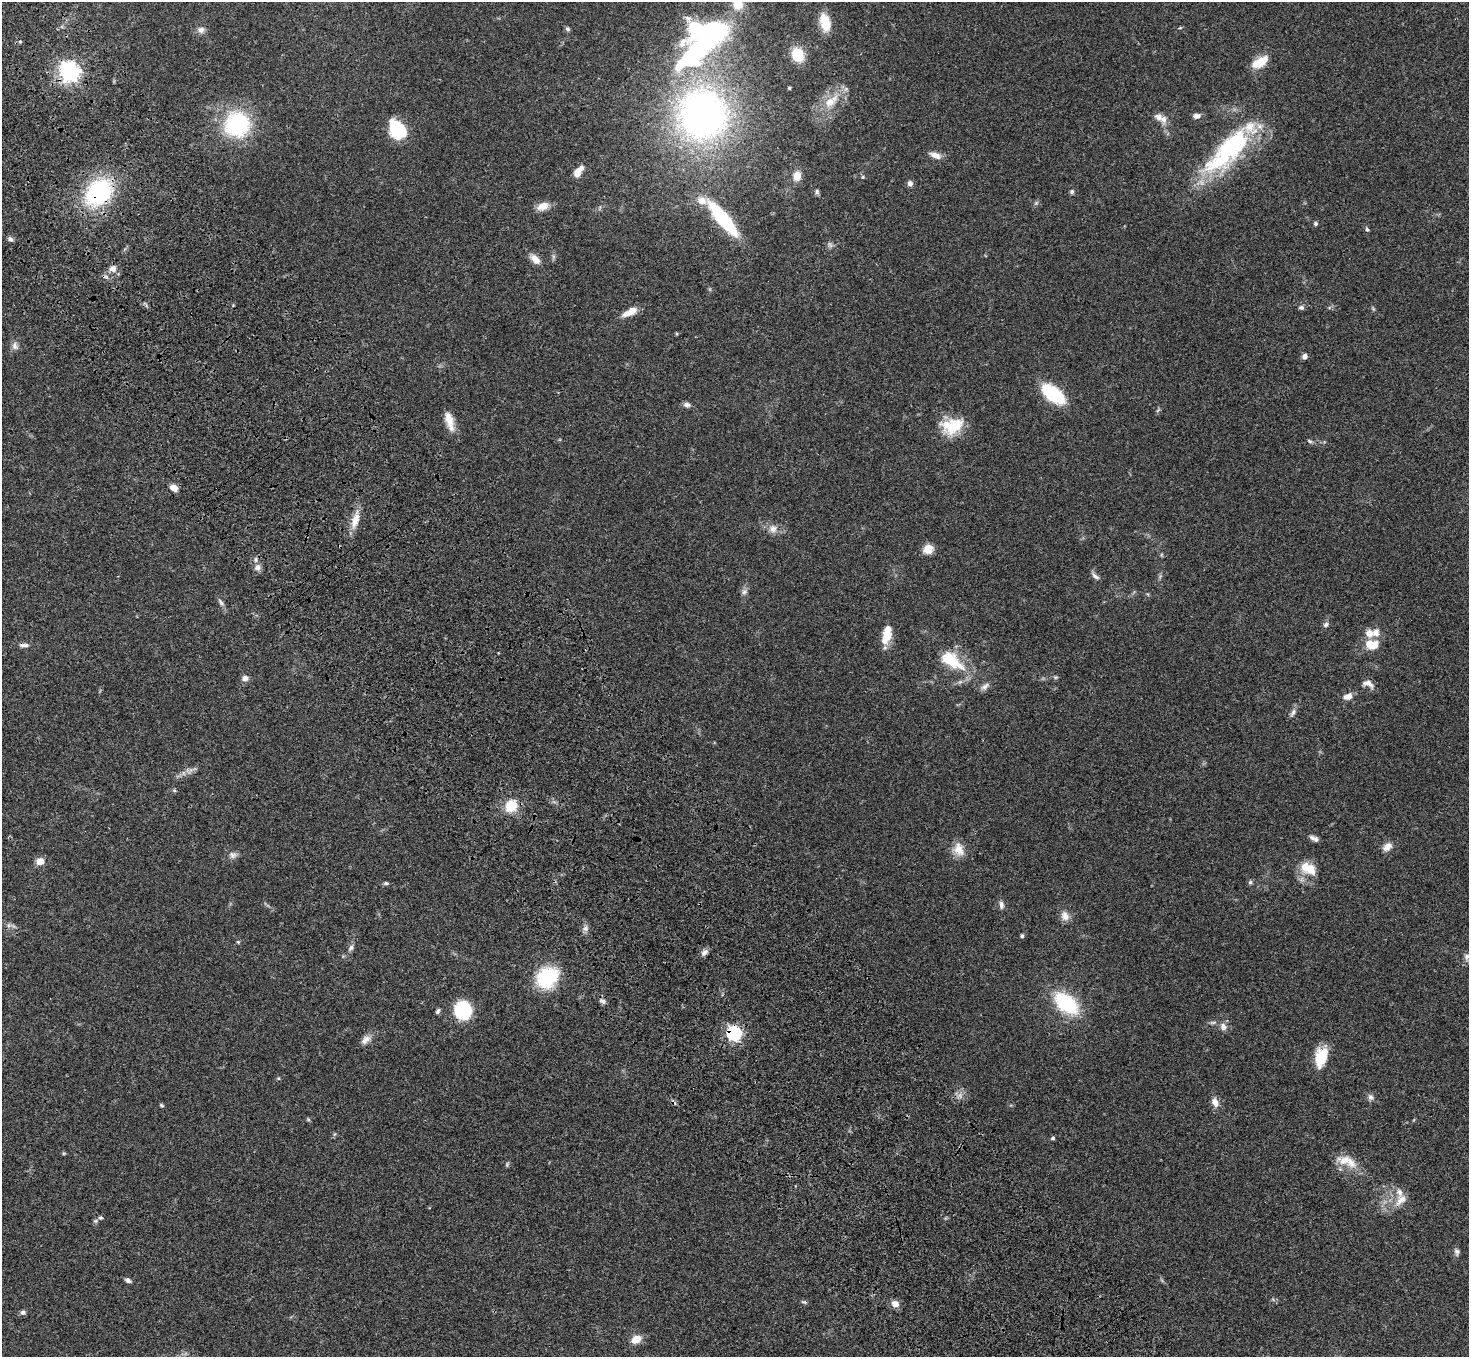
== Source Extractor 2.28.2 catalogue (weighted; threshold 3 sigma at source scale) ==
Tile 11 of 4 x 4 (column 3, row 3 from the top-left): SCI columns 3039-4505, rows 1733-3087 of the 6075 x 6036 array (HDU 1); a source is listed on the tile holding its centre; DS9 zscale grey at full resolution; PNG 1471 x 1359 px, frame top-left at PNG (2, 2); no overlay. Shown black and unused: <1% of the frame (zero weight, under 3 of 4 exposures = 6% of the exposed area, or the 3 px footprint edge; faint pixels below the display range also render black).
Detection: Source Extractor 2.28.2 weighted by HDU 2 'WHT'; one run over the whole footprint, this tile lists its part. Background 0.0482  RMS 0.0054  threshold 0.0243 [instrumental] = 3 sigma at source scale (4.5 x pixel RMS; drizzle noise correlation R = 1.50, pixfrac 1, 0.05/0.05 arcsec/px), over >= 5 px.
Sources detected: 127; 2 too faint to see at this stretch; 2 inside a brighter object's white glare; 1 cosmic-ray / hot-pixel residue — not listed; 10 inside a brighter listed object's ellipse — not listed separately; the other 112 listed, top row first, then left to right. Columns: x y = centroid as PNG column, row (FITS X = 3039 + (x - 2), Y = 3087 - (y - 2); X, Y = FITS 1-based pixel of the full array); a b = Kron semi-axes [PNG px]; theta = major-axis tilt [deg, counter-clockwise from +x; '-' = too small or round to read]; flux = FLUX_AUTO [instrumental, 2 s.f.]
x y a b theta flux
825 22 19 10 -77 11
1180 28 5 3 - 0.55
568 29 7 5 -48 1
201 30 9 9 - 2.4
708 36 67 34 41 120
798 55 12 10 -63 16
1260 62 21 10 32 9.9
69 72 7 7 - 310
789 88 3 3 - 0.67
830 102 23 13 41 11
703 114 46 43 -65 230
1196 116 9 6 11 2.3
1158 117 11 9 -42 3.3
237 124 26 25 - 53
397 130 20 15 -56 25
1228 150 76 26 46 69
935 155 15 7 -18 3.5
577 173 10 7 67 4.7
797 176 10 8 83 5.8
863 177 5 4 - 0.61
910 183 7 6 - 2
817 191 7 5 -88 1.1
99 192 20 14 44 86
1072 192 5 5 - 1.2
1036 203 6 5 - 0.89
543 206 16 9 20 5.1
723 219 38 10 -50 50
1315 224 5 5 - 1.1
1367 229 7 4 -65 0.86
10 239 7 5 -42 1.5
830 245 9 4 -54 1.3
535 259 14 8 -45 4.7
113 269 10 9 - 3.4
1301 308 7 6 - 1.3
632 311 13 9 25 4.7
677 334 4 3 - 0.59
15 346 11 9 -80 2.5
1305 356 5 5 - 2.6
1053 394 18 10 -38 42
687 405 9 6 -8 1.9
1158 410 7 4 45 0.8
449 421 23 9 -75 7.1
955 425 30 17 36 16
1309 441 8 5 -27 0.95
174 488 8 6 -39 4.9
355 520 25 9 74 7.3
773 529 11 10 - 4
928 549 8 7 - 8.6
1161 555 6 4 71 0.59
257 567 9 9 - 2.6
1095 576 12 5 -45 2
744 592 8 8 - 1.9
221 602 12 6 -54 1.7
1326 625 8 7 - 1.4
1375 633 11 10 - 4
887 635 23 10 76 9.3
1372 644 15 11 -2 8.8
24 645 13 5 1 2.1
952 661 38 18 -36 21
1056 677 6 5 - 0.83
245 678 8 7 - 2.5
1368 683 14 8 -21 3.5
985 686 13 7 40 2.5
1348 696 11 7 17 4
1293 713 12 6 58 2
174 790 6 4 -19 0.64
511 806 12 10 44 14
1312 838 9 6 -12 1.8
1387 847 12 8 38 4
959 849 19 13 -69 6.6
233 855 11 9 -8 2.4
40 861 8 7 - 5.3
1308 868 22 14 -25 11
1250 882 6 5 - 1
386 883 6 4 8 1
1001 905 11 6 -83 1.9
1065 916 13 10 -67 3.9
9 925 6 6 - 1.4
585 928 9 7 85 2.2
1022 936 4 4 - 1.2
238 942 5 4 - 0.6
351 948 11 6 60 1.9
704 953 10 6 42 2.1
1467 957 10 8 89 2.2
547 977 24 19 44 34
603 1001 9 6 -29 1.7
1066 1003 24 14 -40 41
463 1010 11 10 - 61
438 1011 7 5 59 1.1
1213 1022 10 4 5 1.3
1223 1027 11 9 -68 2.8
734 1033 6 6 - 110
366 1040 15 9 40 3.4
1321 1057 22 12 74 16
278 1078 5 4 - 0.63
1371 1097 10 7 -47 1.9
673 1102 9 4 -45 1.2
1215 1102 12 8 -65 3.8
161 1105 5 4 - 0.77
308 1119 5 5 - 0.7
1053 1138 5 4 - 0.92
64 1153 6 3 18 0.55
1345 1160 24 13 -1 8.6
1401 1200 21 11 46 6.4
100 1218 6 5 - 1
95 1221 6 5 - 0.88
1457 1252 9 6 -82 1.6
128 1280 8 5 -30 1.6
804 1302 8 4 -18 0.94
895 1304 9 7 -36 3.8
23 1312 7 6 - 1.4
636 1339 12 9 25 5.9
Overlapping masked pixels (flux is a lower limit): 5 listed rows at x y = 69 72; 99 192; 723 219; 734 1033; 673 1102
Isophote crosses this tile's border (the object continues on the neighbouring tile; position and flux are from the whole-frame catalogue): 1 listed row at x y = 1467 957